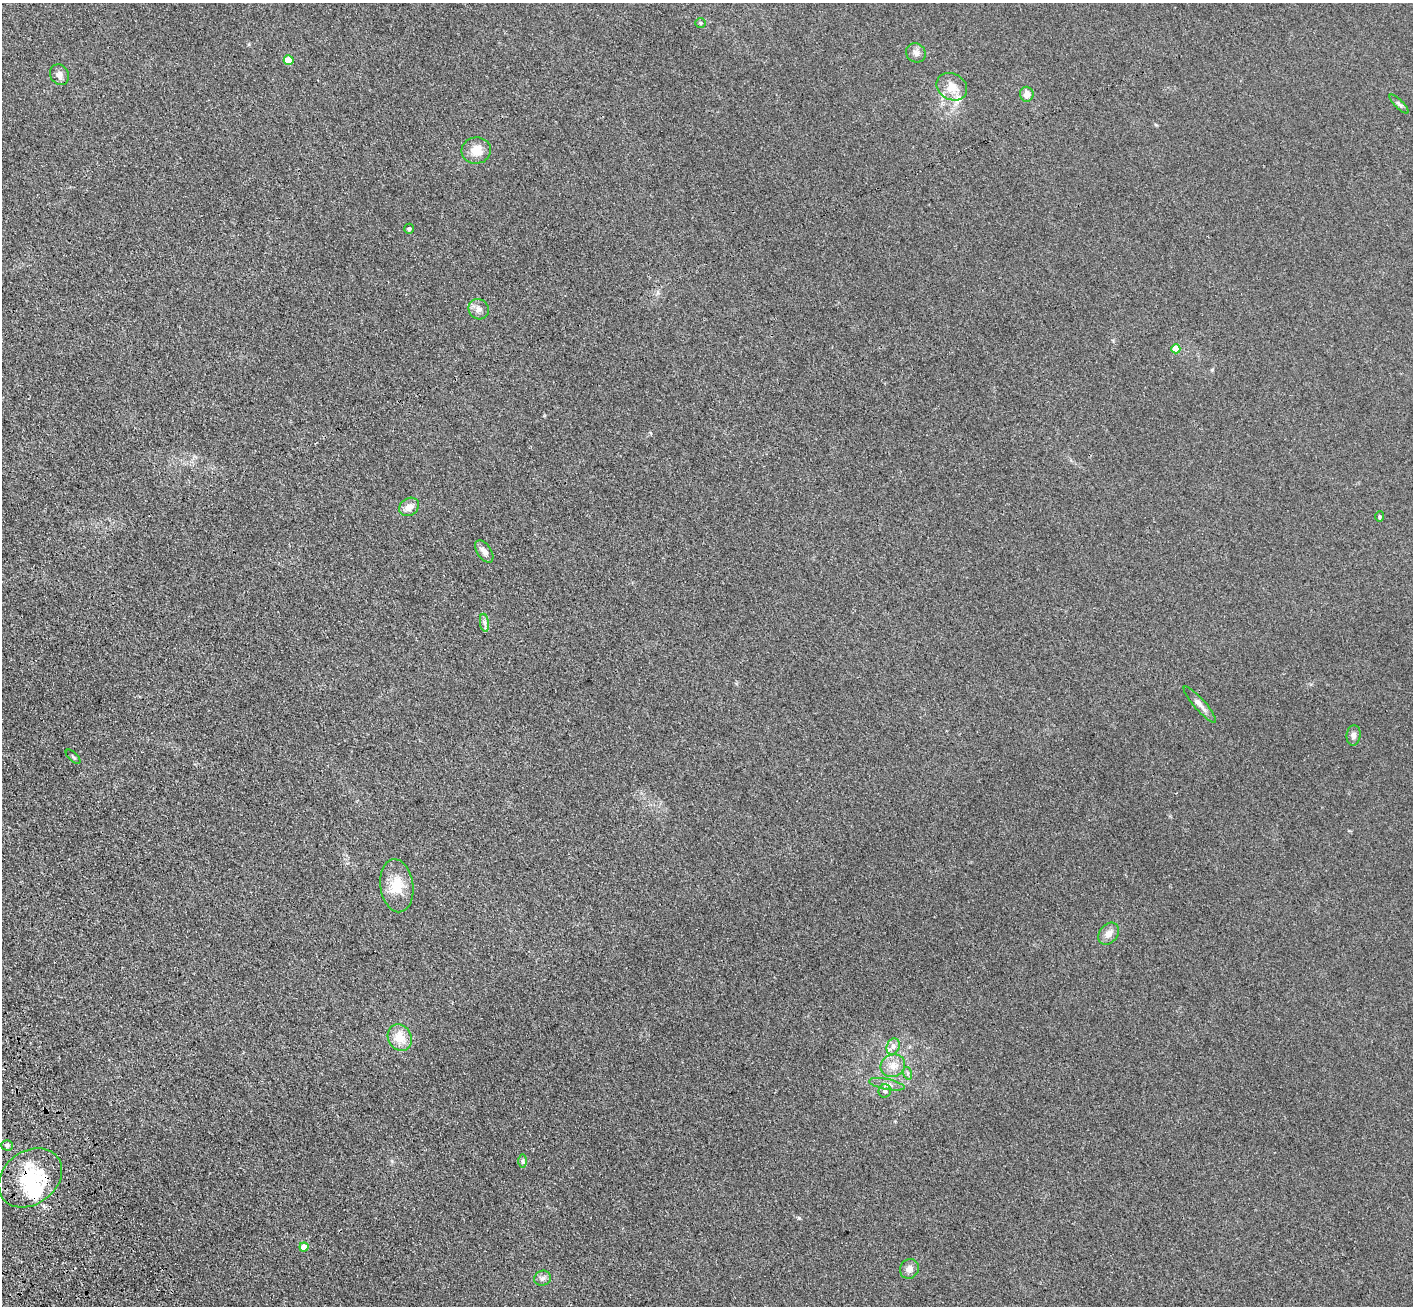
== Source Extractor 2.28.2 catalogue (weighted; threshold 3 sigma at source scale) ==
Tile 7 of 4 x 4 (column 3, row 2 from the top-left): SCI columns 2930-4340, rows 2822-4125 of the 5856 x 5772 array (HDU 1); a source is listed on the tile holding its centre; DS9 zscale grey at full resolution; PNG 1415 x 1308 px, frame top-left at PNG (2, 3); each listed source drawn as its Kron ellipse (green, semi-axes under 4 px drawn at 4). Shown black and unused: <1% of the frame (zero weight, under 3 of 4 exposures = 6% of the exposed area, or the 3 px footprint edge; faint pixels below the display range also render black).
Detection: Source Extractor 2.28.2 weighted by HDU 2 'WHT'; one run over the whole footprint, this tile lists its part. Background 0.095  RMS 0.0072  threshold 0.0323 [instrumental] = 3 sigma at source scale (4.5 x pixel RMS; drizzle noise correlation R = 1.50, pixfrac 1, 0.05/0.05 arcsec/px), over >= 5 px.
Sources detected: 37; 2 inside a brighter object's white glare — neither listed nor drawn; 3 inside a brighter listed object's ellipse — not listed separately; the other 32 listed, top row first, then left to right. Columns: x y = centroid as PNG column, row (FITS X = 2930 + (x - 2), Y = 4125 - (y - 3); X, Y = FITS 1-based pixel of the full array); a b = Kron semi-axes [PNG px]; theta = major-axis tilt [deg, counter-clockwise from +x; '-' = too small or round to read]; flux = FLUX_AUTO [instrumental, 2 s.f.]
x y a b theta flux
700 23 5 5 - 0.92
916 53 10 9 - 3.3
289 60 5 5 - 18
59 75 10 9 - 3.4
952 87 16 13 -31 8.7
1027 94 7 7 - 5
1399 104 12 4 -45 1.9
476 150 15 13 6 9.3
409 229 5 5 - 1.4
479 309 10 9 - 3.6
1176 349 4 4 - 14
409 507 10 8 35 5.4
1380 517 5 4 - 0.85
484 551 12 7 -56 4.3
484 623 9 4 -81 2.1
1200 704 24 5 -49 4.7
1354 735 10 7 83 2.7
73 757 9 3 -43 0.97
397 886 27 16 -82 17
1109 934 12 9 51 4.8
400 1038 14 11 -62 11
893 1046 8 6 69 2.8
893 1066 12 11 - 7.2
907 1073 6 4 -72 1.2
887 1084 18 5 -11 3.9
885 1091 6 6 - 2.3
7 1145 5 5 - 1.4
522 1161 6 4 -89 1.4
30 1178 34 26 37 40
304 1247 4 4 - 8.5
909 1269 10 9 - 4.4
542 1278 8 7 - 2.5
Overlapping masked pixels (flux is a lower limit): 1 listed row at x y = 30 1178
Unlisted compact peaks at least as high as the median listed source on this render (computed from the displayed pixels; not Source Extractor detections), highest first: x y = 799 1218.